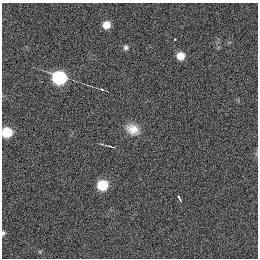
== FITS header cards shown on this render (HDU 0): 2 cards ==
NAXIS1  =                  256
NAXIS2  =                  256

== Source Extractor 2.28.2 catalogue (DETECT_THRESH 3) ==
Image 256 x 256 px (HDU 0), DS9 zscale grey, 1 PNG px = 1 image px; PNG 260 x 260 px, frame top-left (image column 1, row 256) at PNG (2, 3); no overlay
Background -2.12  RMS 56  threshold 169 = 3 sigma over >= 5 px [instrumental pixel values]
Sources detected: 11; all 11 listed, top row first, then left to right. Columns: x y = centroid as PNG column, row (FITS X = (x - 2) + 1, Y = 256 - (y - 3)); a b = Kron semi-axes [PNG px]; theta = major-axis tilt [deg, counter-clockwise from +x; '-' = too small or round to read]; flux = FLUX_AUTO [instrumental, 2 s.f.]
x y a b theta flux
106 25 7 6 - 44000
126 48 6 6 - 9600
180 56 7 7 - 45000
59 78 9 8 - 390000
102 89 6 3 -27 8300
133 129 17 13 -27 49000
7 132 7 7 - 120000
110 146 10 3 -15 6900
102 185 8 7 - 140000
179 198 6 2 -64 5200
3 233 6 4 88 6900
At the frame edge (FLAGS 8, measured only in part): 2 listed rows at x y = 7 132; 3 233